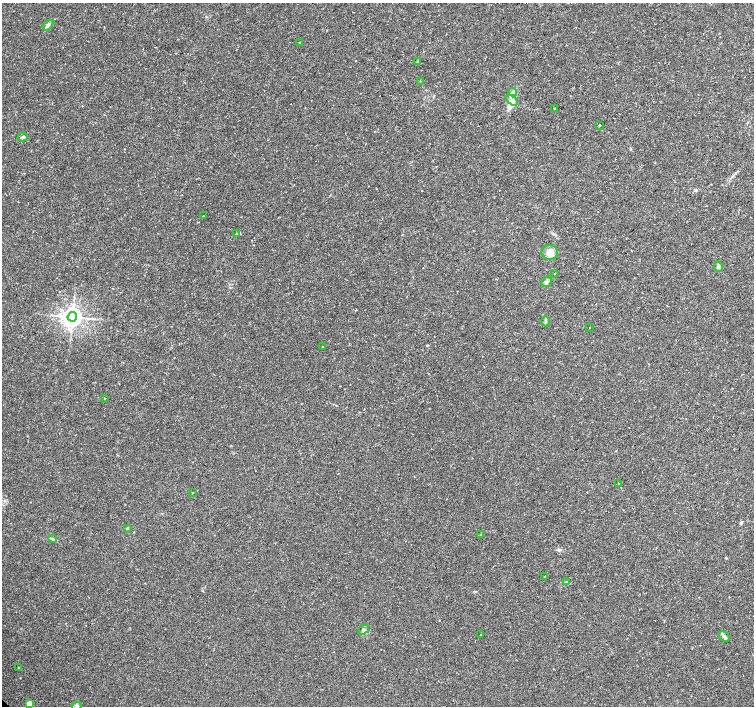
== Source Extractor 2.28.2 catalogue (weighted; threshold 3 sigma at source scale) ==
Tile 10 of 4 x 4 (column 2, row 3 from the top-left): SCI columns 1504-3006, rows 1553-2959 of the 6017 x 5985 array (HDU 1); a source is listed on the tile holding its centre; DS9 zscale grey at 2 x 2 block average (1 PNG px = mean of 2 x 2 image px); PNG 756 x 708 px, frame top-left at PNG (2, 3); each listed source drawn as its Kron ellipse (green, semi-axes under 4 px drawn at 4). Shown black and unused: <1% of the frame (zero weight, under 2 of 3 exposures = <1% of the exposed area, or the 3 px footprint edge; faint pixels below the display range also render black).
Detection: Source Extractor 2.28.2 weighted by HDU 2 'WHT'; one run over the whole footprint, this tile lists its part. Background 0.0308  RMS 0.0036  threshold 0.0164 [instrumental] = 3 sigma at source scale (4.5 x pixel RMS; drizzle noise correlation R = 1.50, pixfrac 1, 0.0396/0.0396 arcsec/px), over >= 5 px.
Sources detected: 35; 2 cosmic-ray / hot-pixel residue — neither listed nor drawn; the other 33 listed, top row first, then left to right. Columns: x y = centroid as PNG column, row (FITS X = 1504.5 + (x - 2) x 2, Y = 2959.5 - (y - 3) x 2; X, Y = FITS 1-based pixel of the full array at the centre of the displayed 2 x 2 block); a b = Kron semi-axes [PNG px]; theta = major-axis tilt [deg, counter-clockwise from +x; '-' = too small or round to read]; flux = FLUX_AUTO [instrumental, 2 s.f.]
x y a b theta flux
48 25 6 4 51 2.3
299 42 2 2 - 0.3
417 62 3 3 - 0.68
420 81 2 2 - 0.62
512 92 4 3 - 1.4
512 100 7 4 -40 2.9
555 108 2 2 - 0.51
600 125 2 2 - 1.6
23 137 5 3 - 1.5
203 216 2 2 - 0.54
237 234 4 2 - 0.81
550 252 8 7 - 6.3
719 267 5 3 - 1.3
554 274 2 2 - 0.61
547 282 5 4 - 2.1
72 317 5 4 - 590
545 321 5 3 - 1.5
589 328 2 2 - 0.25
323 346 2 2 - 0.53
104 398 2 2 - 0.42
618 483 2 2 - 0.35
192 492 3 2 - 0.33
127 528 2 2 - 1.2
481 535 2 2 - 0.35
53 539 4 2 - 0.78
544 576 2 2 - 1.1
566 582 4 3 - 0.9
363 630 6 3 40 1.4
480 635 2 2 - 0.4
724 637 6 3 -44 1.8
18 668 2 2 - 0.44
29 704 3 3 - 8.8
77 706 5 4 - 2.6
Isophote crosses this tile's border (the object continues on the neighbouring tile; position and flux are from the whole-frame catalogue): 1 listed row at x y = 77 706
Diffuse or blended objects may show on this block-average render without a row.